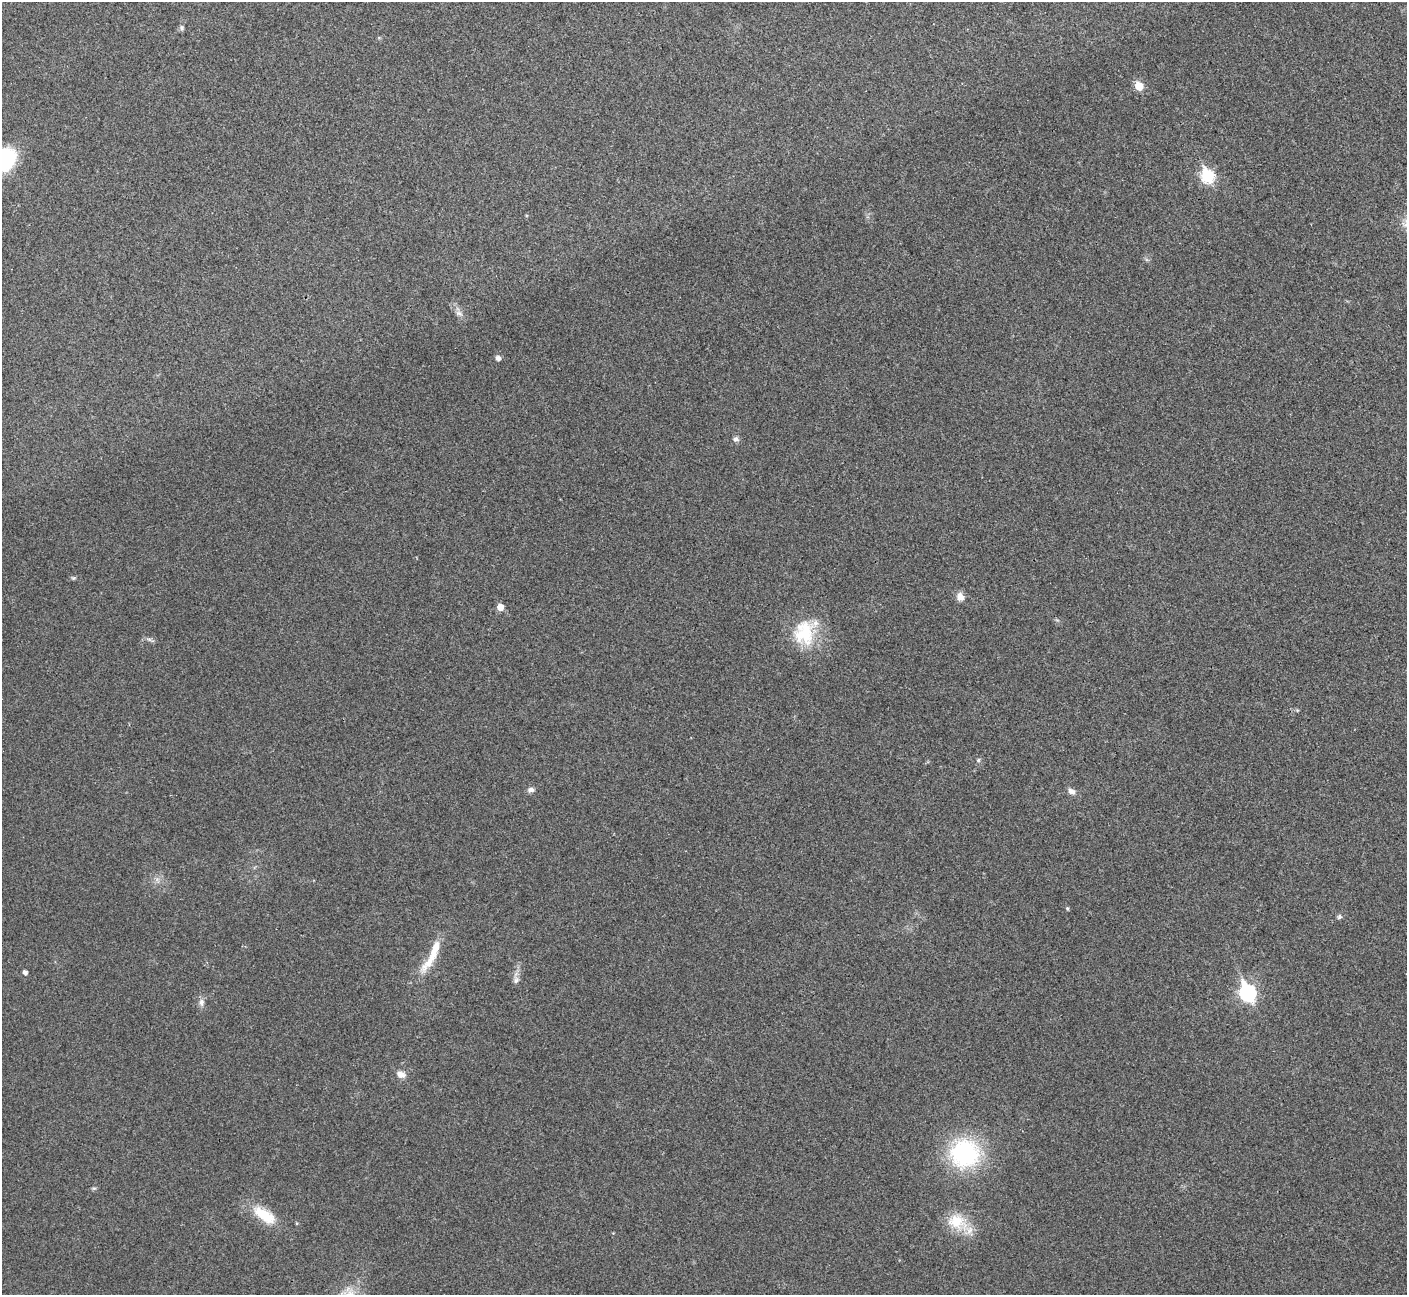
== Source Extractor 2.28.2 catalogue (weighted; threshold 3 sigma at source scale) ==
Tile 10 of 4 x 4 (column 2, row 3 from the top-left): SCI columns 1411-2815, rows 1452-2744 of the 5633 x 5621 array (HDU 1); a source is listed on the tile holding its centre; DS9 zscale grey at full resolution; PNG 1409 x 1297 px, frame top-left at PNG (2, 2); no overlay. Shown black and unused: <1% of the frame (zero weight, under 3 of 4 exposures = <1% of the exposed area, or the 3 px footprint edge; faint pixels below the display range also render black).
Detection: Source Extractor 2.28.2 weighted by HDU 2 'WHT'; one run over the whole footprint, this tile lists its part. Background 0.0382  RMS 0.006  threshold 0.0272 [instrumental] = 3 sigma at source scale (4.5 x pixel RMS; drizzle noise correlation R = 1.50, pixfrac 1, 0.05/0.05 arcsec/px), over >= 5 px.
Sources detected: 29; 2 inside a brighter listed object's ellipse — not listed separately; the other 27 listed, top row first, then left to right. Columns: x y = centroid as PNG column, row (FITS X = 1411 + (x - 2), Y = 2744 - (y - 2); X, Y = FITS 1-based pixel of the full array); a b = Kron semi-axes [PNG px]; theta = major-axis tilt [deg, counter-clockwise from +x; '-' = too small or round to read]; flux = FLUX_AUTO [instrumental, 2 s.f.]
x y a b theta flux
181 28 7 6 - 1.3
1139 86 6 5 - 15
3 161 28 19 41 53
1207 176 7 6 - 65
459 313 10 6 -21 2.1
498 358 5 4 - 2.7
735 439 8 6 -4 1.6
73 578 5 5 - 0.82
960 597 10 8 -71 4.2
500 607 5 5 - 6.2
805 632 42 20 -76 25
978 760 6 5 - 0.98
530 790 8 6 10 2.2
1072 791 11 7 -28 2.7
1067 908 4 4 - 0.93
1339 917 7 6 - 1.2
434 950 51 10 64 16
25 972 4 4 - 2.1
516 980 10 6 79 2.3
1248 993 9 7 -64 150
201 1002 10 7 -85 2.5
401 1074 12 8 -22 3.7
965 1154 25 24 - 77
94 1188 6 4 17 0.88
264 1215 33 14 -33 17
956 1221 24 20 -5 17
296 1223 5 3 - 0.56
Isophote crosses this tile's border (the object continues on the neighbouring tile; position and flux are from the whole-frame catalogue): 1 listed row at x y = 3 161